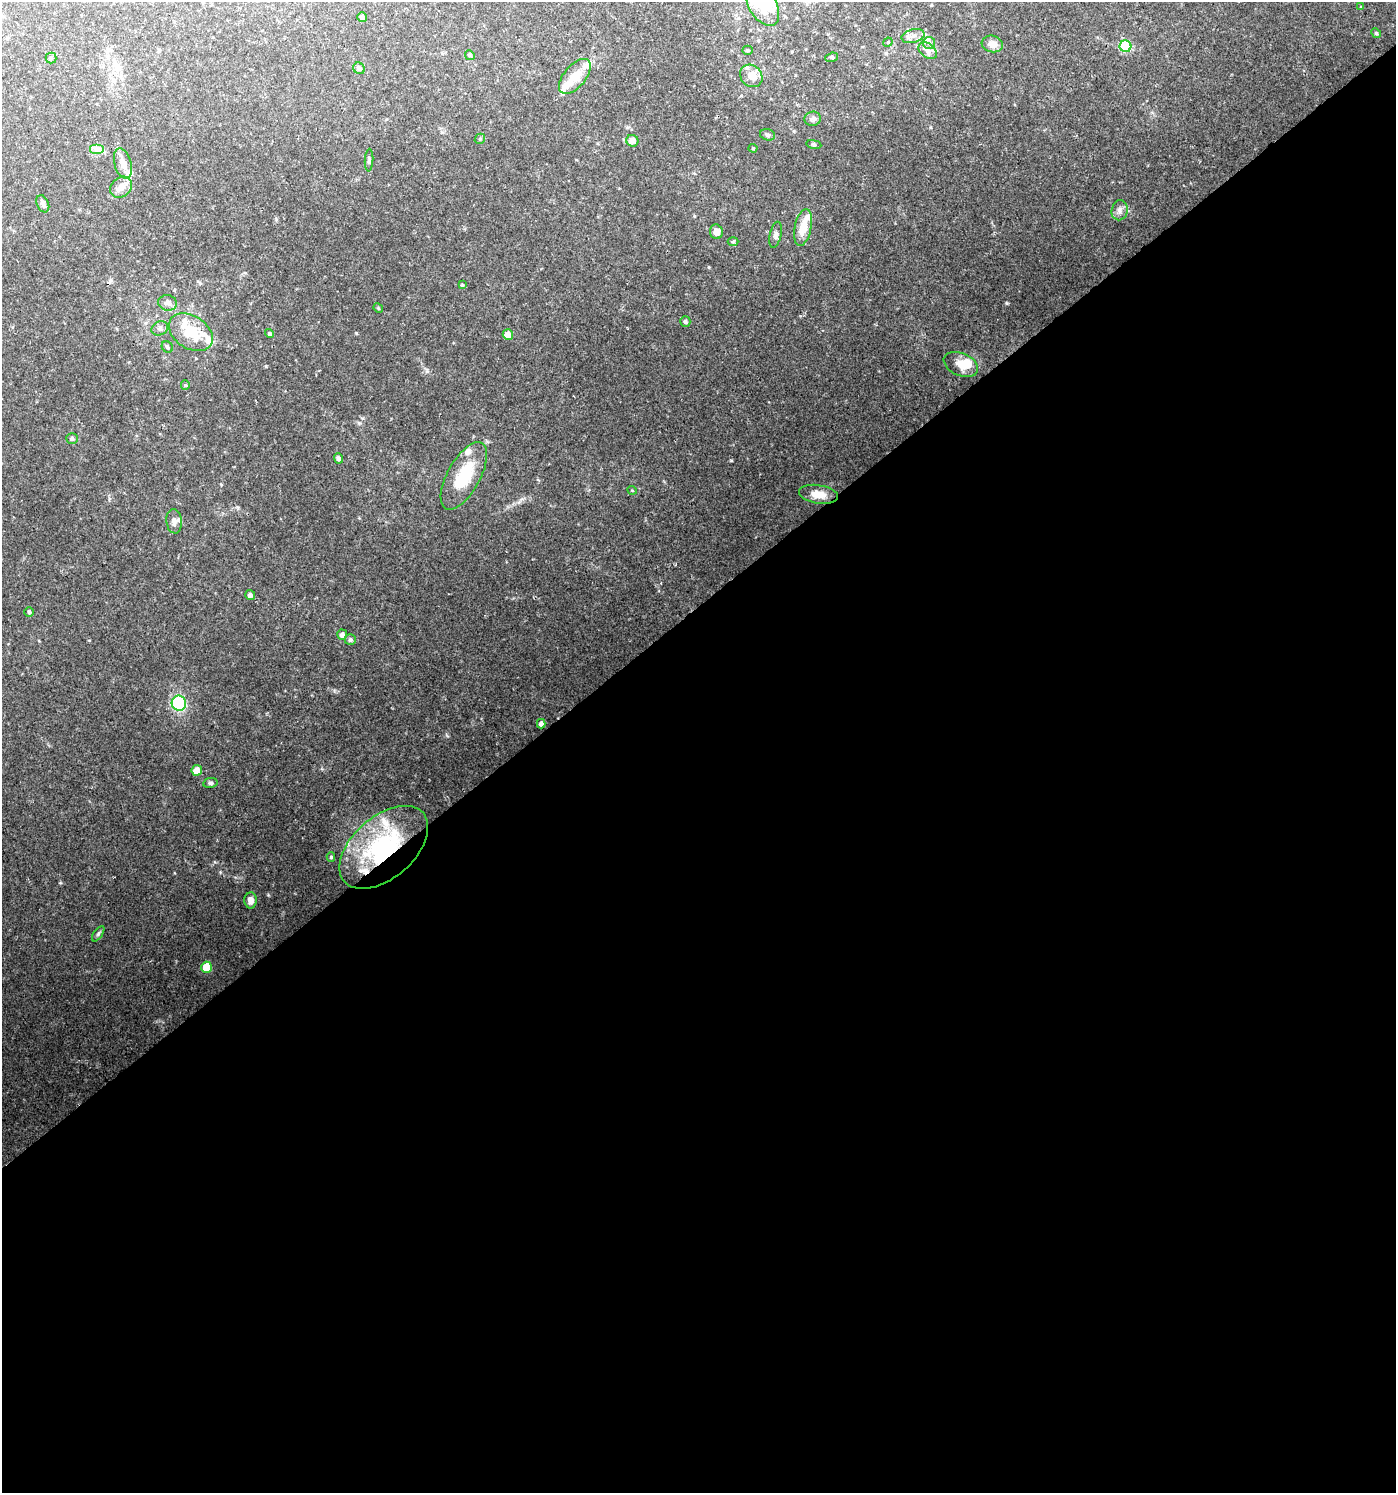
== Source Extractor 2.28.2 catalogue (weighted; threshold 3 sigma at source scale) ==
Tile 15 of 4 x 4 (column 3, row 4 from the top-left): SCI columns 2921-4314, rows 5-1495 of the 5902 x 5967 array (HDU 1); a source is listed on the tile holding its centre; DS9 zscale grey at full resolution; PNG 1398 x 1495 px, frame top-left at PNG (2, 2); each listed source drawn as its Kron ellipse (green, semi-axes under 4 px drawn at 4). Shown black and unused: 59% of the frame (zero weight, under 2 of 3 exposures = <1% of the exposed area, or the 3 px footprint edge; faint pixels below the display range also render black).
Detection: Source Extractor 2.28.2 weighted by HDU 2 'WHT'; one run over the whole footprint, this tile lists its part. Background 0.0724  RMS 0.007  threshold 0.0315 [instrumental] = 3 sigma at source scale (4.5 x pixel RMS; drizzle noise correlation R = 1.50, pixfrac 1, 0.0396/0.0396 arcsec/px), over >= 5 px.
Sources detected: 76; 1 inside a brighter object's white glare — neither listed nor drawn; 12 inside a brighter listed object's ellipse — not listed separately; the other 63 listed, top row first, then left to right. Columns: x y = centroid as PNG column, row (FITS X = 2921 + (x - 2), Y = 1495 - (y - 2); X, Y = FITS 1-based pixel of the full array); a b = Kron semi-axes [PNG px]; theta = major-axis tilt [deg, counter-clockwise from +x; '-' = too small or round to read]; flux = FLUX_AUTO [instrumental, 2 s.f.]
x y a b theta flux
762 5 23 13 -59 19
1361 7 4 4 - 0.54
362 17 5 4 - 2.2
1376 33 5 4 - 0.84
913 36 11 6 15 3.6
888 42 5 4 - 0.66
929 43 6 6 - 2
992 44 11 8 -14 5.5
1125 46 6 6 - 49
747 50 5 4 - 0.97
928 51 10 7 -39 3.3
470 55 5 4 - 0.84
831 57 6 4 20 0.91
51 58 5 5 - 1.1
359 68 6 5 - 1.8
575 76 21 11 50 12
751 76 12 10 -44 8
813 119 8 7 - 1.9
768 135 7 5 -16 1.5
480 139 5 4 - 0.99
632 141 6 5 - 5.7
814 144 7 4 -8 0.94
753 148 4 4 - 0.68
97 150 7 5 0 2.2
369 160 11 3 88 1.2
123 163 16 8 -74 5.7
121 187 12 9 42 5.4
43 204 9 6 -67 1.9
1120 210 10 8 78 3.3
803 227 19 8 78 12
716 232 7 6 - 4.9
776 235 13 6 77 2.4
733 242 5 3 - 0.83
462 285 3 3 - 1.3
168 303 9 7 -11 3.3
378 308 5 4 - 0.79
685 321 5 5 - 1.4
160 328 8 6 21 2.3
191 332 24 16 -33 21
269 334 4 4 - 1.5
508 335 5 5 - 5.8
167 347 6 5 - 1.4
961 364 18 11 -24 9.4
185 385 5 4 - 0.71
72 439 6 5 - 1.8
338 458 5 4 - 1.6
464 476 37 16 61 26
632 490 5 3 - 0.55
818 494 20 9 -9 8.2
174 521 12 7 -84 3.5
250 595 5 5 - 1.9
29 612 5 4 - 1
342 635 5 5 - 3.1
350 640 5 5 - 1.9
179 703 7 7 - 45
541 724 5 4 - 3.6
197 770 5 5 - 6.6
210 783 7 5 8 1.4
384 847 52 31 41 94
331 857 5 4 - 1.1
251 900 8 6 -90 3.7
98 934 9 4 55 1.3
206 967 5 5 - 17
Overlapping masked pixels (flux is a lower limit): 1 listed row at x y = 384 847
Unlisted compact peaks at least as high as the median listed source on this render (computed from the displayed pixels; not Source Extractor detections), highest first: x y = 1007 303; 731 460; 268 895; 60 883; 356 333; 519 502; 266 366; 220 872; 427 371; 89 640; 359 423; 237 507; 709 267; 487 441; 694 216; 930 127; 334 690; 174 873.